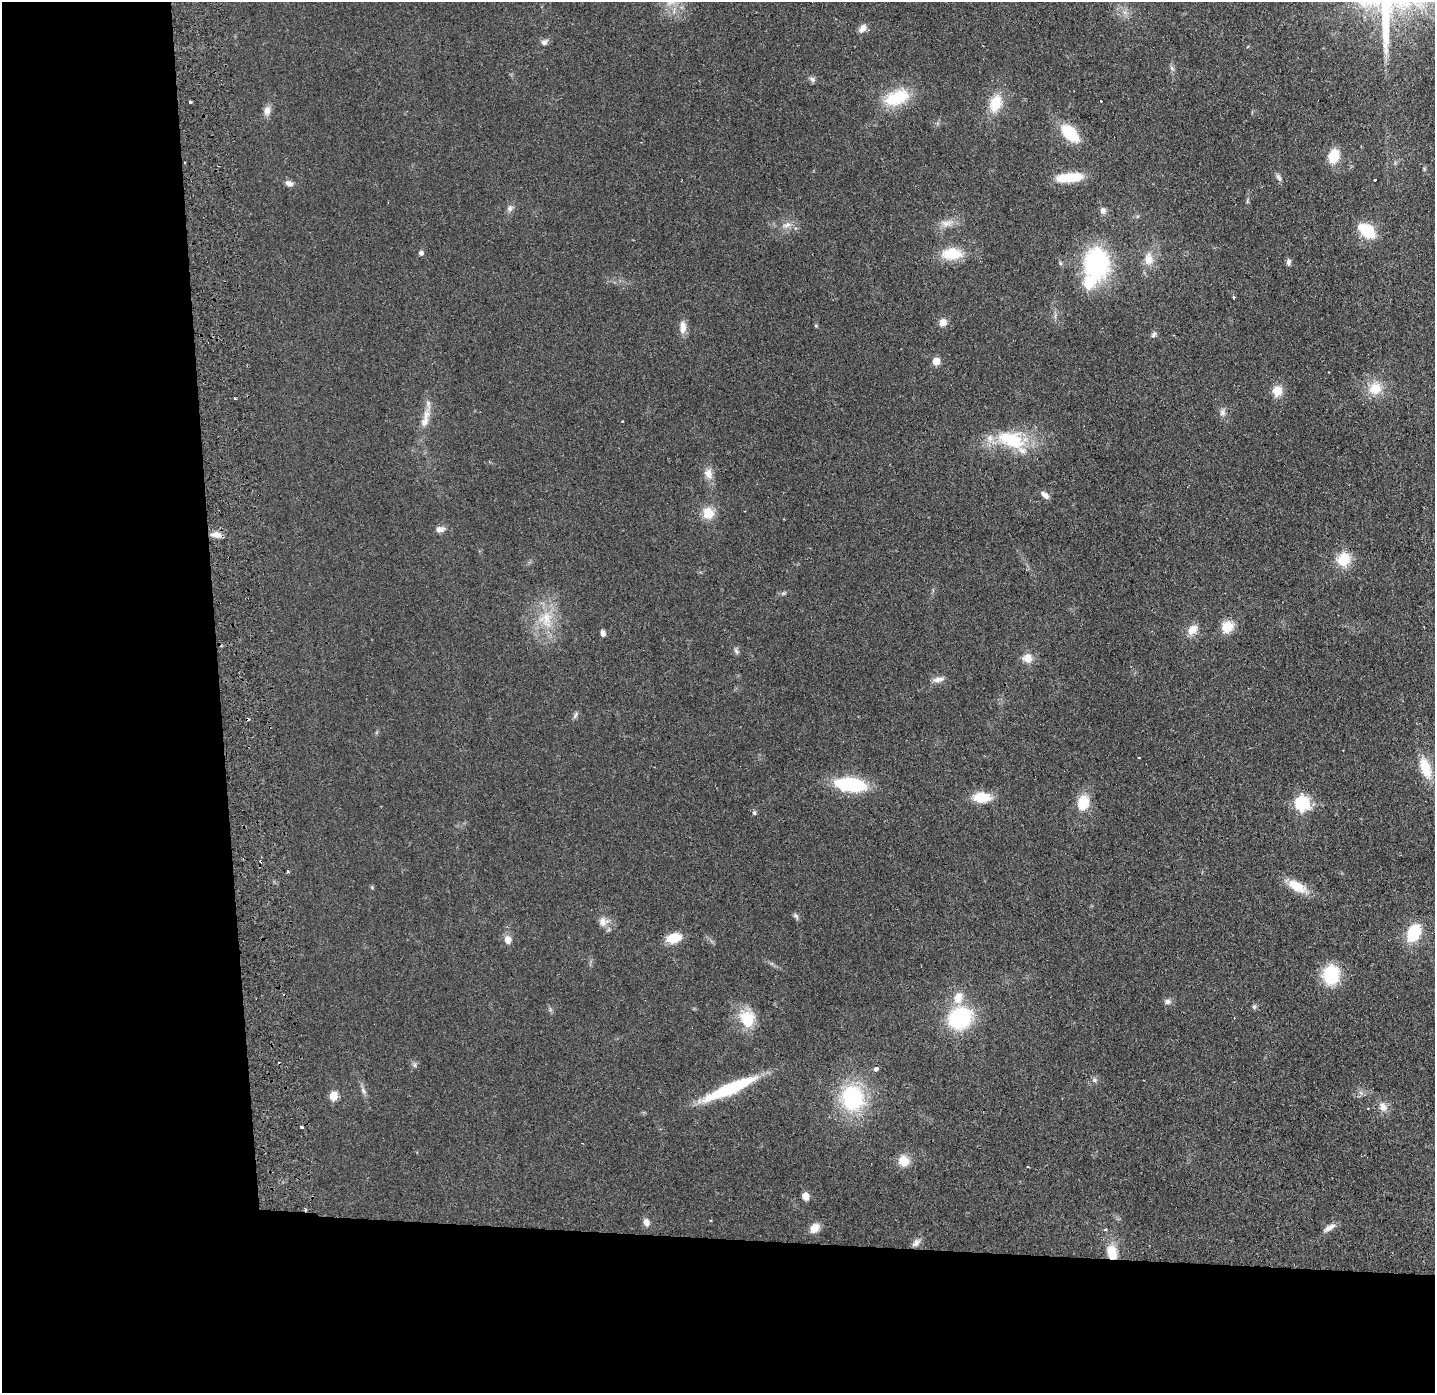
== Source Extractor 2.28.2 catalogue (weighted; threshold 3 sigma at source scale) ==
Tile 7 of 3 x 3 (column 1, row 3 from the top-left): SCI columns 56-1488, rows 54-1444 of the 4411 x 4278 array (HDU 1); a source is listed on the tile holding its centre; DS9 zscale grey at full resolution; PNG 1437 x 1395 px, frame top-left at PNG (2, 2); no overlay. Shown black and unused: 24% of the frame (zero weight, under 2 of 3 exposures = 3% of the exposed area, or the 3 px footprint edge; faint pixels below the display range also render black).
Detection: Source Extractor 2.28.2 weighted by HDU 2 'WHT'; one run over the whole footprint, this tile lists its part. Background 0.0443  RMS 0.0087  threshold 0.0392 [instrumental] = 3 sigma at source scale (4.5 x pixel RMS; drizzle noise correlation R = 1.50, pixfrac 1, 0.05/0.05 arcsec/px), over >= 5 px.
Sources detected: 103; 1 inside a brighter object's white glare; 9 cosmic-ray / hot-pixel residue — not listed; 2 inside a brighter listed object's ellipse — not listed separately; the other 91 listed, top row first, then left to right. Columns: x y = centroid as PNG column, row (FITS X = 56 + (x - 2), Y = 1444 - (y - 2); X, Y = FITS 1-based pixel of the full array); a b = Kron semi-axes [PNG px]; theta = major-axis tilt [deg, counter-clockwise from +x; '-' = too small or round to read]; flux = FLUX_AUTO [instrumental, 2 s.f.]
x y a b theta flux
863 28 12 8 42 5.2
544 42 9 7 38 3.5
1172 68 8 4 -53 1.8
812 79 9 6 -36 2.5
897 98 30 17 21 38
190 102 3 3 - 1.7
996 103 23 14 72 22
267 111 12 8 82 6
1070 133 18 10 -44 40
1334 156 11 8 73 27
1069 177 30 9 6 26
1279 178 10 5 -52 2.6
1374 180 3 3 - 5.1
289 183 9 7 -26 4.2
1247 201 6 4 -73 1.2
510 208 10 6 81 3.1
1103 211 8 7 - 3.5
947 223 20 9 6 8.4
787 225 13 8 29 5.8
1367 231 13 9 -37 47
421 253 5 5 - 2.9
951 254 27 14 2 24
1149 259 20 12 -88 12
1288 262 8 5 -89 2.7
1096 263 33 24 83 120
1234 297 3 3 - 1.9
943 322 10 8 44 5.9
816 326 5 4 - 1.1
683 327 17 9 90 7.4
1154 334 9 6 57 2.3
936 361 5 5 - 22
1375 388 18 16 48 18
1277 391 11 9 76 13
235 398 3 3 - 1.4
428 405 18 6 -85 6.3
1222 412 11 8 -80 4.1
622 421 2 2 - 0.66
425 422 16 10 60 8.1
1011 440 41 21 -14 51
708 473 15 11 -74 7.9
1045 495 11 6 -38 5
708 513 15 13 -68 14
440 529 13 8 8 4.7
216 534 16 7 -8 6.4
1344 559 15 14 - 21
546 619 28 20 -79 31
1227 627 13 11 47 16
1192 630 13 10 52 9.6
603 633 8 6 -76 3.1
736 651 9 5 -61 2.2
1027 658 11 11 - 8.8
938 679 17 6 9 4.7
575 715 10 5 59 2.2
1425 768 29 13 -71 22
850 785 31 13 -7 59
982 797 17 10 -1 24
1083 803 16 11 75 23
1302 803 7 6 - 180
754 812 7 5 -73 1.6
288 871 4 3 - 1.3
1297 886 24 11 -29 19
796 916 11 5 -53 2
603 922 14 13 - 7.4
1413 933 15 10 65 42
674 938 17 10 16 17
508 940 9 7 -82 7.1
1331 975 17 14 82 46
958 997 19 13 74 13
1167 1002 9 7 3 3.3
1254 1007 7 5 -89 1.8
550 1009 7 4 -72 1.5
747 1018 25 21 -70 23
960 1018 19 16 34 94
415 1065 7 4 -90 1.6
876 1069 4 4 - 9
1094 1080 7 6 - 2.3
730 1089 49 9 24 80
363 1091 10 6 -47 2.8
333 1096 5 5 - 29
852 1098 24 21 -88 85
1383 1107 14 10 -75 7
903 1161 13 12 - 12
1028 1167 3 2 - 0.71
805 1196 5 5 - 18
710 1220 3 2 - 0.68
646 1222 9 7 -59 5
814 1228 11 8 44 10
1329 1228 18 6 31 4.9
1105 1230 4 3 - 1.6
916 1243 13 8 43 4.8
1112 1252 19 12 -76 18
Overlapping masked pixels (flux is a lower limit): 1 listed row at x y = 1112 1252